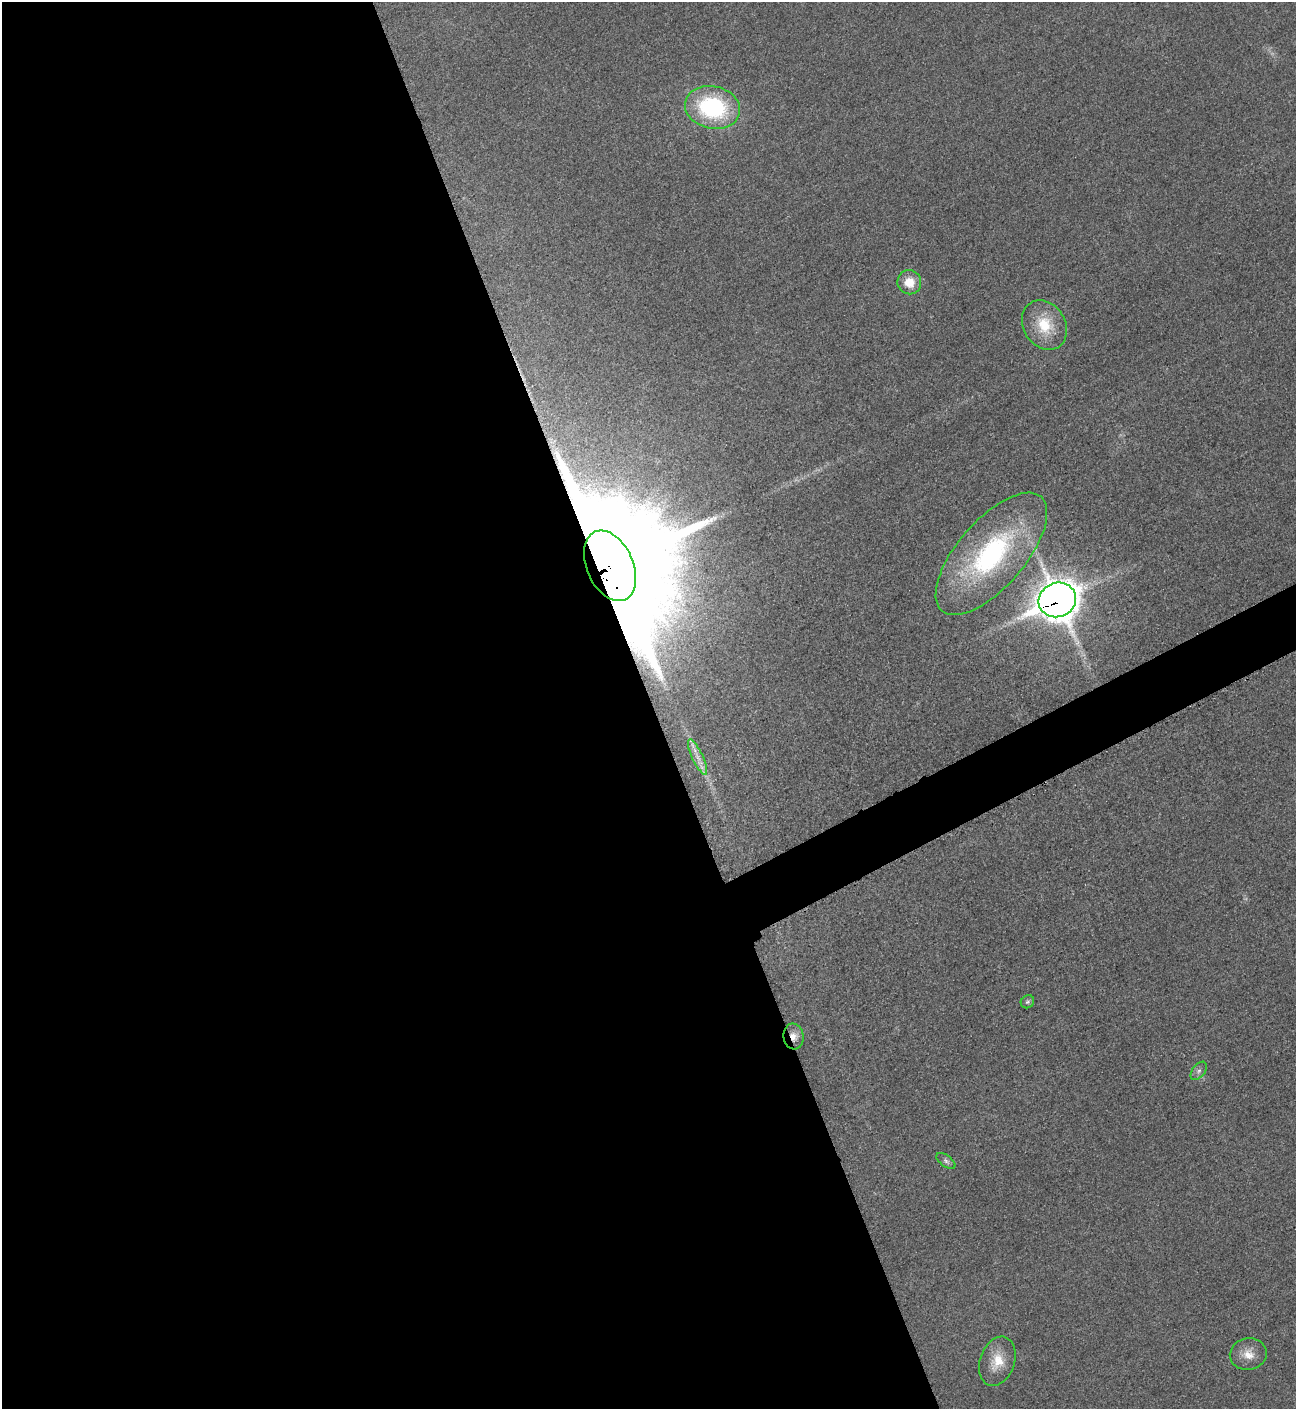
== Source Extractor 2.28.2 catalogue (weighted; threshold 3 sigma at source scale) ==
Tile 9 of 4 x 4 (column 1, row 3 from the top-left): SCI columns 300-1593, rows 1423-2829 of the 5642 x 5651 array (HDU 1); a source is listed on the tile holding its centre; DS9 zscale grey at full resolution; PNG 1298 x 1411 px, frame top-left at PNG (2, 2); each listed source drawn as its Kron ellipse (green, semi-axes under 4 px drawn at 4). Shown black and unused: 52% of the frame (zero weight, under 3 of 5 exposures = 1% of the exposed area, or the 3 px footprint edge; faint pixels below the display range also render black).
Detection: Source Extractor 2.28.2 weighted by HDU 2 'WHT'; one run over the whole footprint, this tile lists its part. Background 0.0198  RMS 0.0051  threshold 0.0229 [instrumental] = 3 sigma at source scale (4.5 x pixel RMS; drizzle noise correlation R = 1.50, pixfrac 1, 0.05/0.05 arcsec/px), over >= 5 px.
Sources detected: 14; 1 inside a brighter listed object's ellipse — not listed separately; the other 13 listed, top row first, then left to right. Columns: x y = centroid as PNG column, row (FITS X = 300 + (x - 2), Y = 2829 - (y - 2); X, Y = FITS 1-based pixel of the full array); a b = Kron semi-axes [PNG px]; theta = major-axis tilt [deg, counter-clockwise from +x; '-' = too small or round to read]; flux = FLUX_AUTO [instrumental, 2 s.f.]
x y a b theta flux
713 107 28 21 -13 65
909 282 12 12 - 8.8
1044 325 26 21 -58 20
991 554 75 33 49 96
610 566 37 23 -66 34000
1057 600 19 17 22 1200
698 757 19 5 -65 4.6
1027 1002 7 6 - 1.3
793 1036 13 10 -82 5.1
1199 1071 10 6 53 2
946 1161 11 5 -37 1.6
1248 1354 18 16 9 7.8
997 1361 25 17 71 12
Overlapping masked pixels (flux is a lower limit): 3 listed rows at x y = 610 566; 1057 600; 793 1036